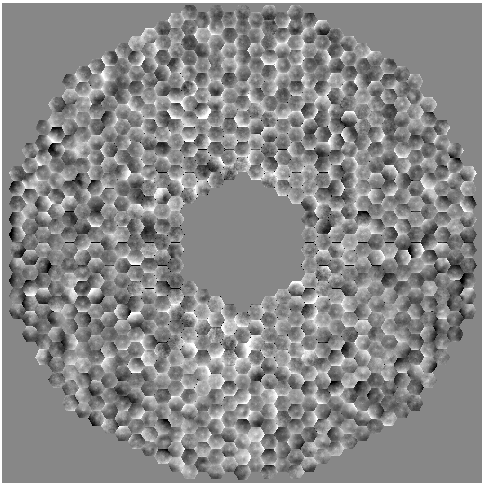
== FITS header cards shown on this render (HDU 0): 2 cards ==
NAXIS1  =                  480 /
NAXIS2  =                  480 /

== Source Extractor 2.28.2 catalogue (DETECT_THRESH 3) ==
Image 480 x 480 px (HDU 0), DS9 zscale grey, 1 PNG px = 1 image px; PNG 484 x 484 px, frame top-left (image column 1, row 480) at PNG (2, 3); no overlay
Background 0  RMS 35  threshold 105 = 3 sigma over >= 5 px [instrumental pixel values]
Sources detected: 38; all 38 listed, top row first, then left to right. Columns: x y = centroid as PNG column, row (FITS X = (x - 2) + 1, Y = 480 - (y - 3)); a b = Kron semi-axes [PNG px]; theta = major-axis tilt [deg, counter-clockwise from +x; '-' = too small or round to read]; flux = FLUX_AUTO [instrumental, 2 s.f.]
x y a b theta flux
274 63 10 5 0 6400
103 76 17 6 -64 8500
181 103 12 5 -67 7000
205 115 21 8 43 11000
172 117 6 3 -23 2400
236 119 9 3 -69 3300
52 140 10 4 -37 4600
190 140 8 2 0 3500
329 142 10 5 77 6400
220 160 15 3 -61 4500
248 161 15 4 -67 7000
39 163 6 4 -45 2800
274 173 7 5 0 7200
128 174 8 3 72 4500
180 180 7 4 -71 6000
195 187 7 4 71 6200
159 191 13 7 45 8600
151 209 7 4 -18 5700
422 249 7 4 -71 3300
134 263 11 2 -5 3300
299 282 16 6 -12 8700
92 290 11 4 53 5200
32 294 9 4 2 4100
314 300 14 5 50 5900
174 304 11 5 6 7800
134 313 9 3 9 3900
192 313 11 5 -37 7200
223 328 12 4 87 5600
141 341 7 4 73 4700
193 346 23 8 -54 18000
248 347 27 10 86 26000
220 355 19 7 47 11000
142 357 8 4 60 4300
208 370 21 5 -68 13000
276 395 10 6 -80 7900
249 397 11 4 67 4800
220 417 7 4 72 5600
249 457 10 5 67 7200